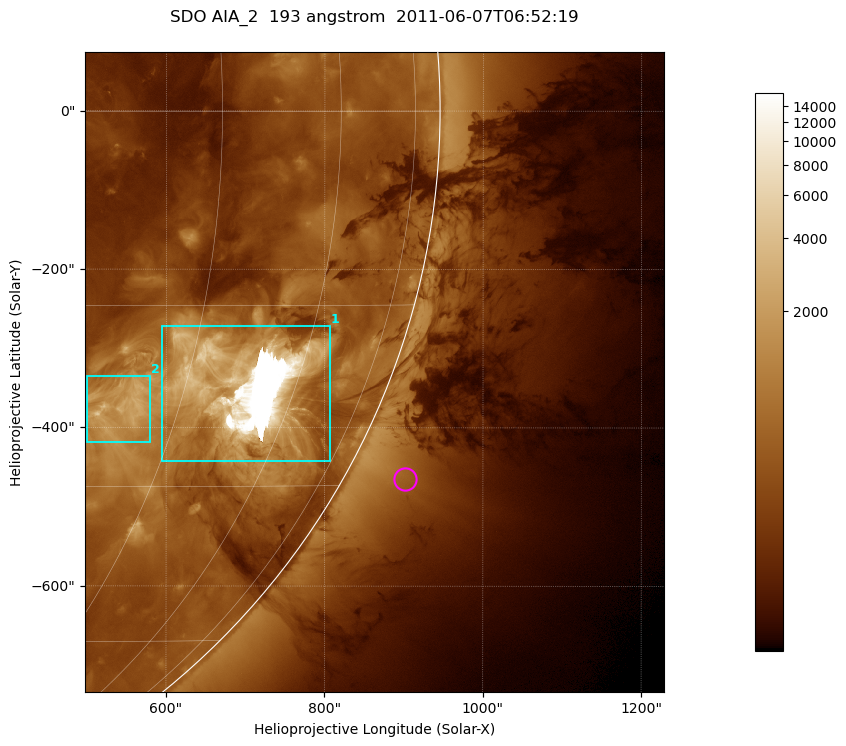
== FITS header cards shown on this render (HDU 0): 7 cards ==
TELESCOP= 'SDO     '           /
INSTRUME= 'AIA_2   '           /
WAVELNTH=                  193 /
WAVEUNIT= 'angstrom'           /
DATE-OBS= '2011-06-07T06:52:19.84' /
CTYPE1  = 'HPLN-TAN'           /
CTYPE2  = 'HPLT-TAN'           /

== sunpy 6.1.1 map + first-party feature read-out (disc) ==
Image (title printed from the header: SDO AIA_2  193 angstrom  2011-06-07T06:52:19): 1217 x 1345 px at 0.601 arcsec/px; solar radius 945 arcsec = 1574 px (partial field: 10% of the solar disc is inside the frame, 48% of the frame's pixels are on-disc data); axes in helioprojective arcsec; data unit not stated in the header (colour bar unlabelled)
Orientation: roll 0.0578 deg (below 1 deg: not rotated)
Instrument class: DISC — disc imager (sunpy class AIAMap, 193 A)
Bright regions (active regions / flare kernels): reference = the on-disc median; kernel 11 px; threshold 5 sigma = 1215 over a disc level ~390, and >= 1.15x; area >= 1636 px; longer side >= 15 px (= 9 arcsec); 2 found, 2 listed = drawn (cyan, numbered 1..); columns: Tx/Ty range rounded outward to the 2 arcsec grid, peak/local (2 s.f.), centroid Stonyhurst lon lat
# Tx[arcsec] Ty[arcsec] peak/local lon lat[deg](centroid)
1 594..808 -442..-270 42 +52 -21
2 500..580 -418..-334 6.4 +39 -23
Off-limb structures (1.02-1.3 R_sun): pedestal 6 subtracted; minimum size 400 px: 8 found; the strongest spans PA ~235..245 deg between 1.02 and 1.24 R_sun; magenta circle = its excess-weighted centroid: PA ~245 deg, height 1.07 R_sun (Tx ~902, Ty ~-464 arcsec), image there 2.2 x the reference